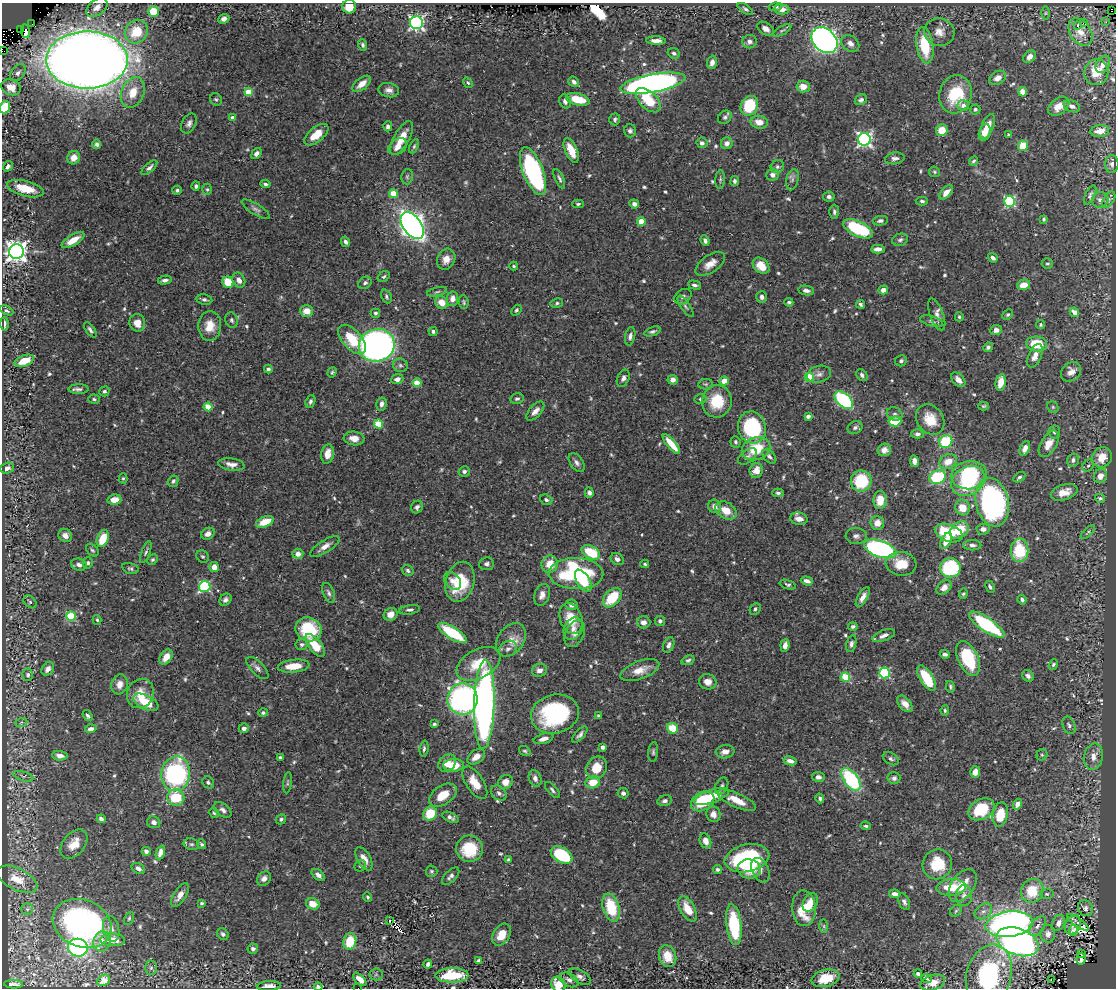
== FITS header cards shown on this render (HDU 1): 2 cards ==
NAXIS1  =                 1114
NAXIS2  =                  986

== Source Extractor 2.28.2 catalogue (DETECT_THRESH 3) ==
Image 1114 x 986 px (HDU 1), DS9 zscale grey, 1 PNG px = 1 image px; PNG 1118 x 990 px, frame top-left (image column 1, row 986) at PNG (2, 3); each listed source drawn as its Kron ellipse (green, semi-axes under 4 px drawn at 4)
Background 0.432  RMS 0.018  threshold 0.054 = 3 sigma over >= 5 px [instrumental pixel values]
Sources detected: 659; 2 with non-positive FLUX_AUTO (blend fragments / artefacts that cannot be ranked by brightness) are neither listed nor drawn; of the other 657, the 500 brightest by FLUX_AUTO listed and drawn (157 fainter detections omitted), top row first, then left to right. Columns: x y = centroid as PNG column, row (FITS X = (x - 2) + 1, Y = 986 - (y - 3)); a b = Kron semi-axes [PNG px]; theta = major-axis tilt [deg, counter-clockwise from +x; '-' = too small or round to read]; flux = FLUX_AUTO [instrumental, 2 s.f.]
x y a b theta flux
97 7 12 7 38 8.6
349 7 7 6 - 21
775 7 7 4 9 3.4
745 9 9 4 -34 2.8
782 9 7 5 -4 9.1
1111 11 2 2 - 44
153 12 5 5 - 38
1045 13 6 4 89 1.9
224 19 5 4 - 4.9
1106 22 2 2 - 17
416 23 6 6 - 300
1083 23 2 2 - 1200
32 24 2 2 - 94
1078 25 3 3 - 50
20 29 2 2 - 6.2
766 29 9 6 -33 6.4
782 30 10 4 27 2.6
25 31 7 3 -83 26
136 32 12 11 - 36
939 32 15 14 - 14
1080 32 15 10 -57 11
824 40 15 11 -44 690
656 41 10 4 -2 7.5
749 42 7 6 - 5.4
850 43 10 7 -37 6.7
363 45 6 4 -71 2.6
925 45 18 8 -82 53
2 51 2 2 - 27
674 53 6 5 - 2.9
1030 57 7 5 47 6.6
87 60 41 28 0 2800
712 62 7 5 71 5.9
1103 64 9 6 60 8.4
1096 72 13 12 - 20
18 73 10 6 50 5
998 78 9 6 30 8.4
574 82 6 4 -39 3.9
468 83 5 4 - 2.1
653 83 33 9 10 690
362 84 11 5 39 12
11 87 10 8 -20 15
803 87 6 6 - 14
389 90 10 7 -12 6.6
133 92 16 11 67 22
248 92 4 4 - 33
1023 92 4 4 - 13
956 94 19 16 75 60
216 99 7 5 -49 2.4
578 99 12 6 -14 27
648 100 15 8 -44 37
861 100 6 5 - 3.2
565 101 7 5 -62 4.5
963 105 6 5 - 4.8
749 106 10 8 61 57
1059 106 12 7 38 14
1072 106 8 5 -24 5
5 107 6 5 - 38
975 109 5 5 - 2.6
725 117 7 6 - 3.6
233 118 4 4 - 11
615 119 6 5 - 2.9
759 122 8 6 -11 14
189 123 11 7 62 5.1
388 126 5 4 - 3.4
987 127 13 6 68 14
942 130 6 6 - 19
630 131 6 6 - 3.5
1100 131 9 6 7 13
985 132 9 5 76 15
316 135 14 7 39 22
1009 135 4 3 - 1.9
401 138 19 7 60 22
864 139 6 6 - 340
702 143 5 5 - 4.1
727 143 6 5 - 6.3
97 144 4 4 - 3.1
414 146 7 4 65 2.2
1023 146 5 5 - 30
398 147 10 7 35 9.8
571 150 13 6 -66 21
256 154 6 4 52 4.2
74 158 7 6 - 9.9
895 158 10 6 8 4.7
974 161 5 3 - 1.9
1112 164 9 6 90 4.1
8 166 5 4 - 3.5
777 167 7 6 - 2.9
149 168 10 4 42 4.1
533 171 25 10 -69 210
934 172 5 5 - 2
773 175 6 6 - 5.5
407 177 8 5 77 2.7
559 179 10 4 -66 3.3
720 179 9 5 85 2.5
792 180 11 6 76 4.3
735 181 5 4 - 3
265 184 5 3 - 2.6
196 186 4 4 - 2.7
25 189 19 7 -14 25
207 189 6 5 - 2
177 190 4 4 - 2.3
946 192 8 5 47 9.2
393 194 4 4 - 26
1090 195 10 5 64 2.9
829 197 6 5 - 3.7
1100 200 8 7 - 5.2
1109 200 9 5 57 3.4
922 201 6 4 -3 2.4
1009 201 5 5 - 140
578 204 6 4 2 2.2
634 204 5 4 - 5.8
256 209 16 5 -32 4.6
834 212 7 5 88 3.1
1044 219 4 3 - 2.1
641 221 4 4 - 25
880 221 7 4 10 3.7
412 225 15 9 -54 890
858 229 16 7 -25 84
73 240 13 5 31 14
900 240 8 6 19 3.3
705 241 5 4 - 4
345 242 5 4 - 3.7
878 249 7 4 2 6.3
16 252 7 7 - 890
993 258 5 4 - 3.8
446 259 11 8 65 11
710 264 17 8 35 13
1047 264 5 5 - 2.3
514 266 4 3 - 1.8
761 266 9 7 -42 20
384 277 6 5 - 2.3
165 280 7 4 12 4
239 280 8 6 -62 7.5
228 282 6 5 - 32
365 283 7 5 38 3.3
694 285 7 4 -14 3.2
1023 285 7 5 15 15
806 290 8 4 -9 4.8
883 290 5 4 - 7.7
437 292 10 4 13 2.5
386 296 7 5 -68 2.6
683 297 9 7 38 3.9
762 297 6 5 - 4.6
452 299 7 6 - 8.1
204 300 8 5 -10 2.9
442 302 7 6 - 15
464 302 7 5 -83 2.2
789 302 4 3 - 2.3
557 303 6 4 10 2.2
860 304 4 3 - 2.5
685 306 12 4 -56 3.6
516 310 6 4 49 2
7 311 7 4 -26 2.5
307 311 6 6 - 12
1074 312 5 4 - 10
375 313 4 4 - 2.2
937 314 17 6 -69 8.5
1008 315 6 4 43 2.1
959 317 4 4 - 1.8
232 320 8 6 -73 3.2
931 321 12 5 -16 3.7
137 323 9 8 - 12
4 324 7 3 -89 4.3
1041 325 4 4 - 2.4
210 326 15 11 86 19
90 330 9 4 -54 3.5
996 330 6 5 - 6.6
433 331 4 4 - 2.7
652 331 8 4 19 2.9
630 336 9 5 78 4.3
352 339 18 9 -48 35
1037 344 10 7 -7 38
377 345 18 16 17 520
988 347 5 4 - 2.5
1035 356 12 6 66 9.2
24 361 10 5 21 19
901 361 6 5 - 3
400 365 7 6 - 3.5
268 369 4 4 - 2.5
332 372 5 4 - 1.9
1071 372 11 9 37 10
819 374 12 8 16 5.8
862 375 7 5 -50 3.3
809 377 4 4 - 57
623 378 9 6 66 4.9
397 379 6 5 - 7
673 380 5 5 - 6.6
958 380 9 5 -48 7.1
724 381 5 4 - 15
1001 382 8 5 79 15
417 383 4 4 - 27
706 384 7 5 9 2.5
78 389 10 5 0 3.9
104 391 5 4 - 2.3
94 399 6 4 -3 2
517 399 7 5 12 2.7
700 399 6 4 -2 2.5
844 400 11 6 -42 160
310 401 7 4 71 3.3
717 401 16 14 78 44
382 404 6 5 - 5.8
984 406 5 4 - 1.9
208 407 4 4 - 33
1053 407 6 5 - 1.9
535 411 12 6 48 7.5
895 414 8 6 -24 3.3
808 416 4 4 - 3.9
930 419 16 13 -54 24
895 421 6 5 - 41
378 424 4 4 - 41
752 427 16 14 -73 120
855 427 8 6 26 3.8
1054 432 6 6 - 3
917 434 6 4 2 3.5
354 438 10 7 -7 10
946 441 7 6 - 60
735 442 6 5 - 2.4
671 444 12 4 -50 24
1049 444 14 8 60 14
1025 448 8 4 69 6.9
756 449 14 11 22 39
884 450 7 6 - 7.3
328 454 10 6 79 14
747 456 11 6 36 3.8
769 456 8 5 -46 4.2
1102 457 10 9 - 19
1073 460 6 6 - 3.9
914 461 6 4 -81 6.1
948 461 9 7 26 15
577 463 11 6 -55 4.8
231 464 13 6 -8 8
1088 466 6 5 - 2.8
7 468 7 5 21 4.7
464 471 6 5 - 3.6
756 471 7 6 - 12
969 475 18 14 11 93
1100 476 7 6 - 11
938 477 8 6 25 78
1019 477 6 4 32 2.5
123 478 5 4 - 1.9
173 481 6 5 - 3
861 481 10 10 - 60
968 481 18 14 31 84
1064 492 14 7 17 15
589 493 5 4 - 4.3
778 493 6 4 1 2.4
1100 498 5 4 - 2.7
114 500 7 5 10 13
546 500 6 5 - 2.9
880 500 9 6 86 19
992 502 24 16 -78 300
715 506 7 6 - 8.9
417 507 6 5 - 3.6
962 507 8 7 - 19
726 510 11 8 -32 21
799 519 9 6 -10 8.8
265 522 9 5 21 23
877 523 7 7 - 12
983 529 7 5 4 5.9
959 530 10 7 41 32
1088 532 9 3 43 1.9
949 533 14 8 -19 47
208 534 7 5 31 6.7
65 535 7 6 - 6.6
856 536 10 8 -4 5.4
103 538 9 5 69 29
946 541 9 5 62 14
972 545 9 5 0 4.5
325 546 17 6 33 8.9
880 549 17 8 -18 280
92 550 7 5 -44 2.3
1020 550 12 8 -89 52
146 552 12 4 70 2.8
591 552 10 6 -28 50
298 554 5 5 - 7.3
202 556 7 6 - 2.3
617 559 7 5 -36 5.5
152 560 6 4 43 2.1
88 563 6 5 - 2.8
487 564 7 6 - 3.5
550 564 8 8 - 19
645 564 4 3 - 1.8
901 564 15 11 -8 23
79 565 8 6 -15 5
214 567 5 5 - 9.2
130 568 9 5 -14 2.7
950 568 10 9 - 80
408 570 6 5 - 2.9
576 574 27 15 -1 170
452 581 10 7 -48 9
583 581 12 6 -60 28
807 581 6 4 -17 5.1
460 582 20 14 74 56
788 585 8 4 -17 2.7
205 586 6 5 - 140
990 587 6 3 -65 2.4
944 588 8 6 44 7.6
329 593 10 5 -67 3.8
963 594 5 4 - 2.2
542 595 11 7 72 8
863 597 11 5 60 7.7
612 598 11 7 47 44
225 600 7 5 43 3.9
1022 600 5 4 - 3.4
30 602 7 5 -44 2.5
571 605 6 5 - 5.5
755 609 6 4 47 2.8
410 610 10 4 9 3.6
391 614 7 6 - 9.3
71 616 5 4 - 75
571 618 16 11 -70 25
97 620 5 4 - 1.9
660 621 5 5 - 3.4
644 622 6 6 - 5.7
987 625 21 7 -34 100
853 626 5 4 - 2.6
309 629 13 12 - 65
573 629 12 9 62 8
452 633 16 6 -32 68
575 634 14 9 65 8.5
884 636 12 5 21 6.2
511 640 18 13 54 16
302 644 6 5 - 3.2
851 644 8 5 76 3.9
315 645 13 6 -52 28
669 645 8 5 70 4.5
785 645 6 4 83 8.4
508 649 9 7 28 5.4
945 654 5 3 - 3
166 657 8 5 57 14
968 658 18 10 -64 73
688 660 6 4 19 2.4
479 664 24 14 29 35
1053 664 6 4 52 2.1
294 666 16 6 6 21
257 668 14 6 -45 5.8
48 669 7 5 52 6.9
539 670 7 6 - 6.1
640 670 20 9 21 17
884 673 5 5 - 100
28 675 6 5 - 3.4
1028 676 6 5 - 3.8
845 677 5 4 - 70
927 678 14 6 -58 53
708 682 9 7 -17 9.6
119 684 10 8 73 8.9
950 687 6 3 -79 2.2
140 693 15 13 67 20
462 699 15 15 - 330
146 702 13 7 -26 32
484 704 44 10 88 710
905 704 10 6 -49 9.2
945 710 5 4 - 1.9
263 713 5 4 - 2.6
555 714 24 19 13 140
88 716 6 4 -54 2.7
599 716 4 3 - 2
21 723 6 4 21 2.1
434 724 4 3 - 2.5
1069 725 9 6 -65 3.7
244 728 5 5 - 4.8
672 728 6 5 - 29
91 729 6 4 19 4.9
580 735 10 4 48 4.1
543 739 10 5 16 7.9
603 747 4 4 - 5.1
424 749 8 4 83 2.8
525 751 6 4 -32 2.1
653 752 10 5 83 2.6
725 752 9 6 8 9
1042 755 6 5 - 1.9
60 756 8 4 -7 6.3
476 757 10 6 37 11
1093 757 13 9 76 12
280 758 3 3 - 2.7
891 759 9 5 -33 3.2
790 761 6 4 -12 5.7
447 763 10 7 43 13
454 765 10 6 3 27
596 768 11 10 - 25
975 772 6 5 - 9.9
176 774 17 14 78 190
23 776 10 4 -17 2.2
818 777 6 5 - 4.6
535 778 8 6 -68 5.7
894 778 6 6 - 3.7
851 779 13 7 -54 130
208 782 6 5 - 3.4
505 782 7 6 - 10
593 782 7 6 - 20
287 783 11 3 83 2
475 783 18 9 -57 21
722 786 9 6 64 3.3
552 790 10 4 -48 3
499 793 9 6 -40 4.4
623 793 5 5 - 4.4
443 795 15 9 34 21
711 796 18 6 18 27
176 797 8 8 - 47
820 798 5 4 - 2.7
737 800 21 7 -24 21
665 801 7 5 13 3.8
703 801 12 9 28 52
1017 804 5 4 - 8.6
981 809 14 10 31 51
223 810 10 6 -39 4.8
214 813 5 4 - 1.9
430 814 7 6 - 34
713 814 8 7 - 8.5
1000 814 12 7 79 29
450 817 9 5 -24 4.5
101 819 4 3 - 4
281 819 5 4 - 2.4
154 822 7 6 - 5.2
866 826 5 3 - 2.1
705 841 7 5 -70 9.1
74 844 17 11 51 16
191 844 8 5 -13 2.8
202 844 5 4 - 2.5
469 849 13 13 - 45
146 851 4 4 - 3.1
160 852 7 4 70 7.2
562 855 12 7 -31 86
747 858 22 13 13 140
364 859 13 6 -61 11
508 860 4 3 - 1.9
937 864 15 14 - 46
360 866 6 5 - 2.4
138 868 7 5 -31 5
717 869 5 4 - 2.4
749 869 12 9 -8 26
760 870 13 8 -65 6.9
431 871 6 5 - 2.1
318 875 7 4 -39 4.7
451 876 11 5 46 4.7
17 879 22 10 -26 17
264 879 8 6 47 5.4
963 886 18 11 54 24
951 887 14 8 4 33
1032 891 12 11 - 38
895 894 6 4 -9 8.2
1047 894 7 5 0 2.7
180 895 13 6 58 9.8
964 896 10 8 -88 7
368 897 5 4 - 2.1
810 902 10 6 59 19
904 902 9 5 -68 4.2
201 903 3 3 - 1.9
313 904 7 5 -23 17
611 907 14 8 -74 49
804 908 18 12 -86 36
1085 908 8 7 - 4.5
27 909 6 6 - 2.2
688 909 14 7 -62 21
956 911 6 5 - 2.1
983 911 10 7 36 5.6
129 918 7 4 64 2
390 920 3 3 - 7.5
1078 922 13 2 -36 3.1
82 923 30 23 -22 310
1058 923 8 6 67 7.9
1009 924 24 12 7 520
734 925 21 7 -83 74
1073 925 10 7 65 6
824 926 7 4 -89 2.2
1037 926 11 6 51 6
111 929 13 8 -79 7.5
1073 930 6 4 88 3.1
223 934 6 5 - 3.1
1048 934 9 7 -86 7.3
502 935 12 8 58 19
113 940 12 6 -2 13
102 941 10 8 74 12
350 942 8 6 77 35
1017 942 22 13 -20 560
78 948 10 9 - 160
253 949 5 5 - 3.6
1081 953 3 2 - 2.2
668 956 11 8 -69 22
1081 959 6 5 - 3.3
479 960 4 3 - 2.8
428 964 4 4 - 3.3
151 968 7 6 - 3
376 974 6 6 - 1.9
918 974 4 4 - 4.6
452 975 16 7 1 53
989 975 31 22 74 160
580 977 12 6 -31 5.2
826 978 14 8 15 27
926 978 5 3 - 4.6
360 979 8 4 -46 9.1
104 980 7 5 36 5
569 980 10 6 -26 5.5
1051 980 3 2 - 2.2
933 983 12 7 17 18
13 984 9 3 -2 2.8
558 984 8 7 - 24
269 986 12 5 3 8.5
318 987 4 3 - 3
358 988 2 2 - 9.7
At the frame edge (FLAGS 8, measured only in part): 8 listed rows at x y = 349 7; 2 51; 5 107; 989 975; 558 984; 269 986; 318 987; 358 988
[157 fainter detections neither listed nor drawn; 2 non-positive-flux detections neither listed nor drawn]